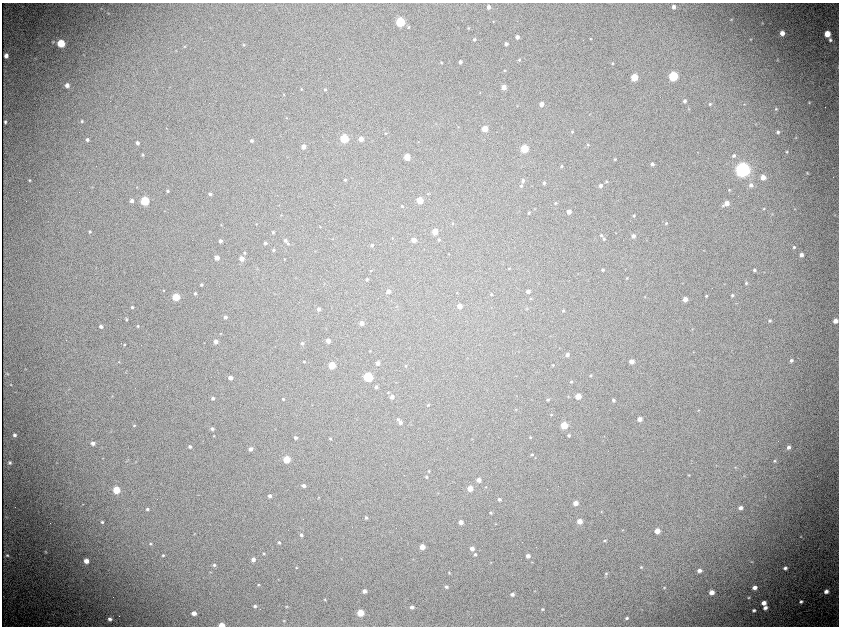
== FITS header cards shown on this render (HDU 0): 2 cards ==
NAXIS1  =                 1674 / length of data axis 1
NAXIS2  =                 1248 / length of data axis 2

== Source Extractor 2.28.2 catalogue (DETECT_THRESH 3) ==
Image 1674 x 1248 px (HDU 0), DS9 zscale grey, zoomed out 1/2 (1 PNG px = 2 x 2 image px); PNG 841 x 628 px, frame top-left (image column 2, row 1247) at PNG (2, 3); no overlay
Background 96.4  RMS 2.4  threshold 7.26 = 3 sigma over >= 5 px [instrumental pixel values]
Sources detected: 309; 11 cannot appear on this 1/2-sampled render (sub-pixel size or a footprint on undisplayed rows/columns) and are not listed; the other 298 listed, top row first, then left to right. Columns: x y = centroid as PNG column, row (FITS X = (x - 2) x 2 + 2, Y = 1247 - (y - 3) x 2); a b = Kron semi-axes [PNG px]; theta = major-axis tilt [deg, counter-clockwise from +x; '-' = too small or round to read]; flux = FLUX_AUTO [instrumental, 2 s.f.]
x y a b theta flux
488 7 4 4 - 1500
674 7 4 3 - 1600
108 13 4 2 - 200
731 19 4 3 - 420
493 21 3 3 - 290
400 22 6 6 - 14000
762 23 4 3 - 310
408 27 4 3 - 440
468 28 4 3 - 480
782 33 4 4 - 3300
827 34 5 5 - 6200
517 37 4 4 - 2000
591 38 4 3 - 340
474 39 4 4 - 890
751 39 4 3 - 380
830 40 5 4 - 1200
53 42 5 4 - 660
61 43 6 6 - 11000
506 44 4 3 - 1100
244 45 4 3 - 520
184 46 3 3 - 340
176 50 3 2 - 220
6 55 4 4 - 2100
519 60 4 4 - 590
777 60 4 3 - 300
441 62 3 2 - 320
460 62 3 3 - 1100
612 63 3 3 - 360
505 70 3 3 - 310
673 76 7 6 - 14000
634 77 5 5 - 7100
67 85 4 4 - 2300
504 87 4 4 - 3100
301 89 4 3 - 430
325 90 4 4 - 580
480 93 3 2 - 180
283 94 4 3 - 350
685 101 4 4 - 1200
809 102 2 2 - 350
541 104 4 3 - 2100
710 104 3 3 - 650
744 104 3 2 - 240
688 108 4 3 - 290
776 109 4 3 - 550
286 118 4 3 - 360
82 121 4 4 - 630
5 122 3 3 - 720
166 128 2 1 - 260
485 129 4 4 - 4700
572 132 3 3 - 480
778 132 3 3 - 840
385 133 3 2 - 350
344 138 5 5 - 10000
796 138 3 2 - 240
87 139 4 4 - 1100
361 139 4 4 - 3100
251 141 4 4 - 930
418 142 3 2 - 190
137 143 4 4 - 1300
588 145 4 4 - 600
303 147 4 4 - 2300
524 149 5 5 - 9200
787 152 4 3 - 520
143 155 4 4 - 670
734 155 4 4 - 1000
407 157 4 4 - 5600
615 159 4 4 - 590
652 164 4 3 - 1200
561 166 3 3 - 520
743 170 10 10 - 38000
807 173 4 4 - 510
763 177 5 5 - 3600
29 180 3 3 - 530
345 180 3 3 - 580
523 180 4 4 - 1200
606 181 4 3 - 490
544 183 4 3 - 870
751 185 5 4 - 1500
521 186 5 4 - 770
601 186 4 4 - 1400
137 187 3 2 - 250
729 190 3 3 - 420
167 191 4 4 - 930
210 194 4 4 - 1100
420 200 5 4 - 5700
132 201 5 4 - 1500
145 201 6 6 - 13000
555 203 3 3 - 530
727 203 4 4 - 2600
723 205 4 3 - 490
402 206 3 2 - 440
764 209 4 3 - 500
794 209 3 3 - 350
165 211 3 2 - 200
569 212 4 4 - 2500
529 213 4 3 - 550
772 214 4 2 - 240
281 215 2 2 - 220
634 215 3 3 - 540
835 215 4 3 - 310
666 223 4 4 - 560
256 224 3 3 - 260
452 224 3 3 - 350
221 225 4 3 - 330
320 227 3 2 - 270
435 231 5 4 - 4600
90 232 4 4 - 810
273 232 3 3 - 520
601 235 4 3 - 540
633 236 4 4 - 1700
392 238 3 3 - 260
333 239 3 2 - 220
604 239 4 4 - 620
285 240 4 3 - 990
414 240 4 4 - 2900
439 240 3 3 - 660
220 241 4 4 - 1500
265 243 3 3 - 870
288 244 3 3 - 430
372 245 3 3 - 710
794 247 3 3 - 640
274 250 3 3 - 580
245 253 3 3 - 530
449 254 3 2 - 220
801 255 3 3 - 1500
217 258 4 4 - 2900
241 259 5 5 - 3100
285 259 3 2 - 280
509 268 3 3 - 390
603 270 3 3 - 860
754 270 3 3 - 790
371 271 3 3 - 350
627 278 3 3 - 390
367 279 2 2 - 530
746 283 4 3 - 640
725 284 3 2 - 230
201 285 4 4 - 830
163 290 3 2 - 360
388 291 4 4 - 2100
528 291 4 3 - 1500
195 293 4 3 - 730
457 293 3 3 - 270
491 294 3 3 - 540
732 295 4 3 - 730
706 296 3 3 - 590
176 297 6 5 - 8500
645 297 3 2 - 260
530 298 3 3 - 430
685 299 4 4 - 3000
459 306 5 5 - 2900
132 307 3 3 - 850
319 309 4 3 - 1400
563 310 3 3 - 580
225 317 4 3 - 1100
126 319 4 3 - 580
770 320 4 4 - 820
835 321 4 4 - 3000
362 323 3 3 - 2300
101 326 4 3 - 1400
138 326 3 3 - 520
692 329 3 3 - 330
220 334 3 3 - 260
328 341 4 4 - 2500
216 342 4 4 - 2300
302 343 4 3 - 760
124 345 4 3 - 510
370 351 3 3 - 280
693 352 3 2 - 280
567 355 4 4 - 1500
791 360 4 3 - 1200
631 361 4 4 - 2500
119 362 3 2 - 240
304 362 3 2 - 380
377 363 4 4 - 2000
332 365 5 5 - 7300
553 365 3 3 - 400
406 366 3 2 - 290
25 369 3 3 - 370
7 374 5 5 - 440
591 375 3 3 - 480
368 377 6 6 - 13000
230 378 4 4 - 2000
571 382 3 3 - 400
11 385 4 4 - 590
376 387 4 4 - 930
388 393 4 3 - 480
112 396 3 2 - 210
578 396 4 4 - 4800
392 397 4 4 - 2100
213 398 4 4 - 1200
283 399 3 3 - 610
548 400 4 3 - 690
613 400 3 3 - 990
428 405 4 3 - 400
516 409 3 3 - 370
698 410 3 3 - 340
551 415 3 3 - 380
398 419 5 4 - 760
640 419 4 4 - 2700
400 422 4 4 - 1600
134 425 3 3 - 440
564 425 5 5 - 7300
212 429 4 4 - 1200
14 435 5 4 - 1300
569 435 3 3 - 620
214 436 3 3 - 330
530 437 3 3 - 420
295 438 3 3 - 1000
330 439 3 3 - 450
93 443 4 4 - 1800
190 447 4 4 - 1200
789 447 5 5 - 2000
250 449 4 4 - 1800
532 455 3 2 - 540
103 458 3 2 - 210
287 459 5 5 - 7400
774 461 5 4 - 930
10 462 6 6 - 1600
136 462 3 2 - 240
735 467 4 3 - 490
429 471 3 2 - 430
689 475 4 3 - 340
744 476 4 3 - 420
426 477 2 2 - 590
479 480 4 3 - 2200
304 486 4 3 - 1700
486 487 3 2 - 260
470 488 4 4 - 3700
116 490 5 5 - 8400
198 495 3 2 - 150
270 496 3 3 - 1400
765 496 3 3 - 320
319 497 3 2 - 250
499 499 4 3 - 1000
576 503 4 4 - 2800
83 504 3 2 - 220
740 508 4 4 - 1800
147 509 3 3 - 920
601 512 3 3 - 320
491 513 3 3 - 520
366 518 4 3 - 760
579 521 5 5 - 3600
102 522 4 3 - 700
461 522 4 3 - 2300
495 524 3 2 - 210
623 530 3 3 - 310
657 531 5 5 - 4500
194 534 3 2 - 250
301 535 4 4 - 1000
801 536 4 3 - 370
605 540 4 3 - 670
279 542 4 4 - 820
151 544 3 2 - 470
422 547 4 4 - 3700
472 548 4 4 - 2200
46 551 3 3 - 420
263 553 3 3 - 480
475 554 4 4 - 800
7 555 3 2 - 640
163 555 3 3 - 570
528 556 4 3 - 2100
253 559 5 4 - 1800
86 561 5 5 - 3800
491 562 3 2 - 260
752 562 4 3 - 460
214 565 4 3 - 770
296 567 3 2 - 320
641 567 5 4 - 560
785 568 4 4 - 1600
699 570 4 4 - 2100
210 572 3 2 - 200
449 573 3 3 - 360
606 573 4 4 - 650
258 585 3 2 - 400
446 587 4 3 - 900
755 587 4 4 - 2600
664 588 3 3 - 420
364 591 4 4 - 2200
534 591 3 2 - 260
826 591 5 4 - 2400
712 592 5 4 - 3700
512 594 4 4 - 1500
749 597 3 3 - 520
325 599 3 3 - 380
801 602 5 4 - 1500
764 603 5 4 - 3200
255 606 4 3 - 980
287 606 3 2 - 300
412 607 5 4 - 1800
765 608 5 4 - 2300
542 609 3 3 - 570
754 610 4 3 - 1200
194 613 5 4 - 3100
360 613 6 5 - 7800
627 618 3 3 - 730
110 619 5 4 - 1800
284 621 3 2 - 300
222 625 6 4 -1 4200
At the frame edge (FLAGS 8, measured only in part): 2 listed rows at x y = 835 321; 222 625
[11 sub-pixel or undisplayed-footprint detections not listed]